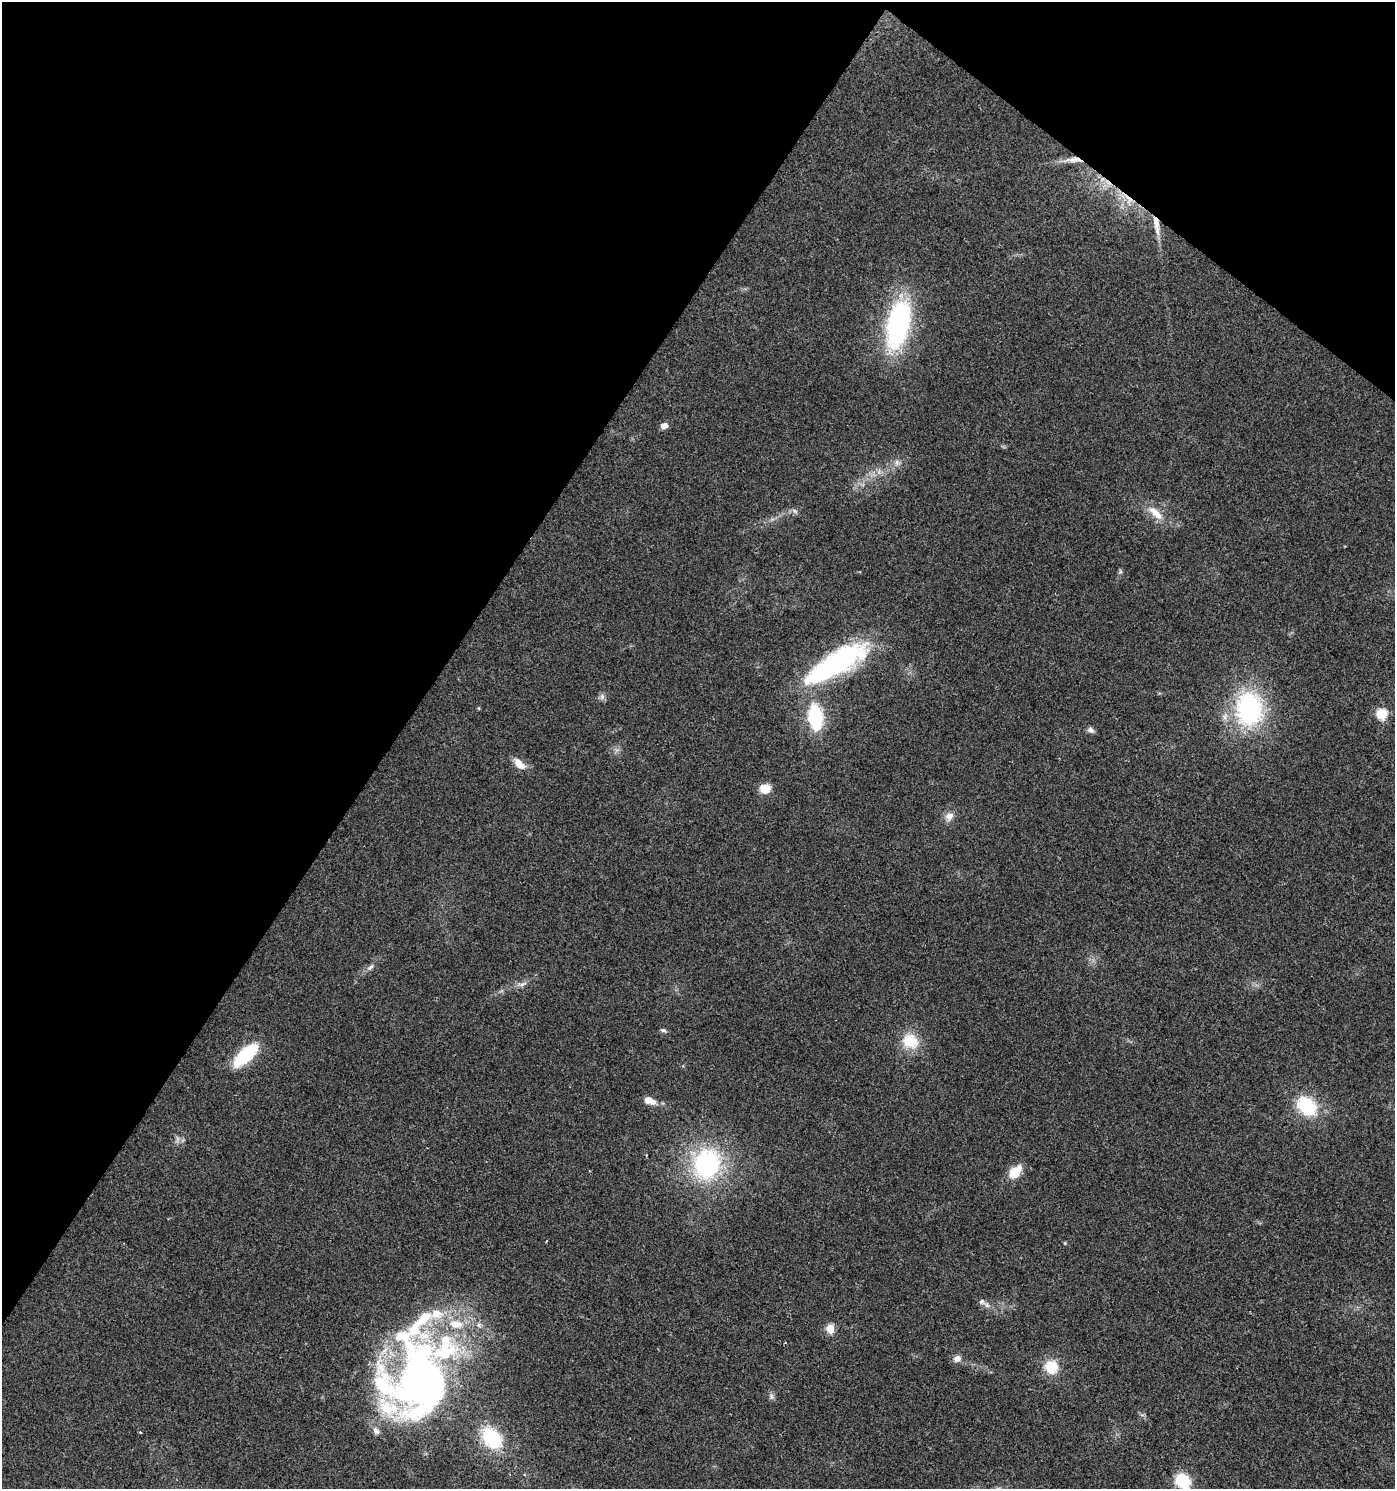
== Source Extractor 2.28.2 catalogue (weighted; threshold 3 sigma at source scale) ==
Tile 2 of 4 x 4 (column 2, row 1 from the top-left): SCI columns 1641-3033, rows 4461-5947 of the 6000 x 5953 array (HDU 1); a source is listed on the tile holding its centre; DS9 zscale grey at full resolution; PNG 1397 x 1491 px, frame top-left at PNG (2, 2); no overlay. Shown black and unused: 33% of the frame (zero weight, under 2 of 3 exposures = <1% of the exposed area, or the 3 px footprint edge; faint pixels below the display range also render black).
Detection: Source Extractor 2.28.2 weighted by HDU 2 'WHT'; one run over the whole footprint, this tile lists its part. Background 0.049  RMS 0.0067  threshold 0.0303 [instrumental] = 3 sigma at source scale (4.5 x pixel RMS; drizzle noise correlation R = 1.50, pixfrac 1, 0.0396/0.0396 arcsec/px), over >= 5 px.
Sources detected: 44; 1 too faint to see at this stretch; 1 cosmic-ray / hot-pixel residue — not listed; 5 inside a brighter listed object's ellipse — not listed separately; the other 37 listed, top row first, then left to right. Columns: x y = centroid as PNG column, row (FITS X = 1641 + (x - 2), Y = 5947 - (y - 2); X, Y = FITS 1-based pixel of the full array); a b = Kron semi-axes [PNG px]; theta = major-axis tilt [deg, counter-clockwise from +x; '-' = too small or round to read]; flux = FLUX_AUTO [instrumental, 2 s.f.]
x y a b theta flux
1075 160 18 7 -1 5.3
1156 225 28 7 -80 8.1
898 324 42 19 77 130
664 426 9 7 20 3.6
897 463 8 7 - 2.8
795 511 7 4 -35 1.5
1155 513 26 10 -43 11
1120 571 6 4 -72 1
837 663 72 21 31 130
602 696 10 6 -64 2
479 708 5 3 - 0.63
1249 709 38 29 90 95
1382 714 6 5 - 49
815 717 22 12 -84 50
1091 730 10 7 -32 2.2
519 764 15 8 -44 8.5
765 788 12 10 7 9
949 816 12 10 39 4.7
370 967 11 5 46 2.4
522 984 12 5 18 2.8
663 1030 8 5 -14 1.4
910 1041 23 18 -31 18
245 1055 23 10 43 52
650 1101 15 8 -23 6.5
1307 1106 25 18 -45 36
707 1164 33 28 72 88
1015 1172 19 11 46 12
546 1241 3 2 - 0.67
982 1302 9 8 - 2.6
830 1328 5 5 - 27
957 1358 10 8 22 3.8
1051 1367 13 12 - 18
421 1382 86 65 77 380
771 1396 8 6 -79 1.9
140 1432 3 3 - 0.87
491 1438 19 13 -53 52
1183 1481 14 12 -44 29
Overlapping masked pixels (flux is a lower limit): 2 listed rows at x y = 1075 160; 1156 225